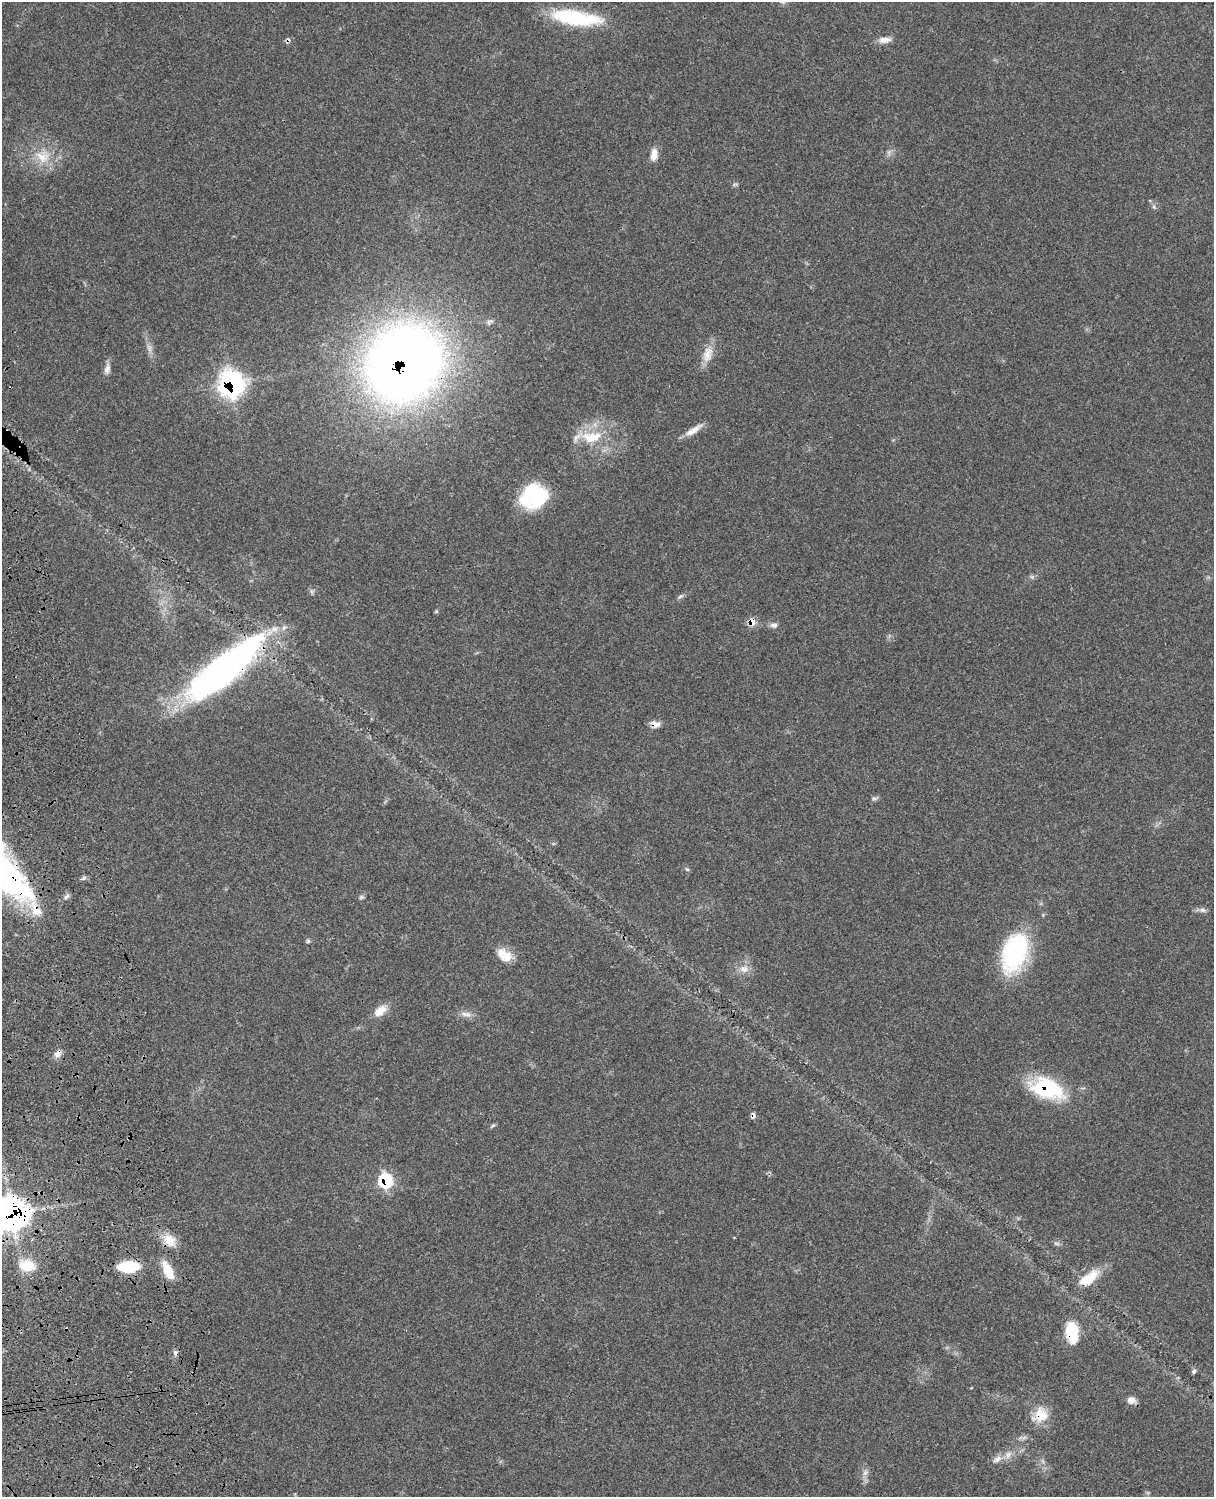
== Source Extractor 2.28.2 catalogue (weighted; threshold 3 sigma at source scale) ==
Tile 7 of 4 x 3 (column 3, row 2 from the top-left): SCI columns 2546-3757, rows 1770-3264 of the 5085 x 4922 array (HDU 1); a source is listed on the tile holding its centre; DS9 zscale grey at full resolution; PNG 1216 x 1499 px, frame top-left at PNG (2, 2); no overlay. Shown black and unused: <1% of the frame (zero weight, under 3 of 4 exposures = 6% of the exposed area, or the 3 px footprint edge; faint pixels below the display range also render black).
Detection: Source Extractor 2.28.2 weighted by HDU 2 'WHT'; one run over the whole footprint, this tile lists its part. Background 0.107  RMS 0.0066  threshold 0.0295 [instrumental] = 3 sigma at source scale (4.5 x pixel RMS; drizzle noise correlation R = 1.50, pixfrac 1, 0.05/0.05 arcsec/px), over >= 5 px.
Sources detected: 56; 2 cosmic-ray / hot-pixel residue — not listed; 2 inside a brighter listed object's ellipse — not listed separately; the other 52 listed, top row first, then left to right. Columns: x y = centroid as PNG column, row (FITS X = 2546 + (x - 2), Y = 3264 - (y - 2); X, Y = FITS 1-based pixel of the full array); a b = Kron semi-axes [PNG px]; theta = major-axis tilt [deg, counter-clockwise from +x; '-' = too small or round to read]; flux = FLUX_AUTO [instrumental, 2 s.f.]
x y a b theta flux
575 18 55 15 -8 49
884 40 16 8 4 4.8
654 155 17 9 85 5.5
42 157 23 17 -26 16
1154 207 6 4 -46 1.2
149 348 13 5 -81 3.4
707 354 24 13 76 9.2
404 363 66 59 49 770
107 368 15 7 79 3.8
231 384 13 12 - 200
693 430 25 7 34 6.3
592 437 31 16 5 22
540 498 42 20 30 33
1032 577 6 6 - 1.4
680 596 10 5 35 1.6
752 622 10 7 -69 5.9
774 625 10 7 -8 2.5
224 669 90 25 40 260
655 724 13 8 -16 4.2
874 798 8 5 -3 1.5
687 869 6 4 -30 0.99
5 873 91 32 -49 170
84 878 8 5 28 1.5
66 896 10 5 41 1.9
361 897 7 6 - 1.3
1203 910 10 6 -2 2.2
308 941 5 5 - 1.1
1014 952 41 24 70 81
504 955 20 13 -34 10
744 969 13 11 3 5.5
380 1011 18 10 39 8.1
466 1014 15 7 -11 4
58 1054 10 8 42 3.6
1047 1088 35 20 -19 57
753 1115 9 5 89 1.9
493 1125 7 4 44 1
385 1180 9 8 - 43
12 1213 12 12 - 680
169 1240 18 14 -52 9.9
1057 1243 9 4 -1 1.4
27 1265 21 15 -8 14
129 1267 18 8 2 38
168 1271 23 10 -65 12
1088 1278 32 13 37 17
1072 1333 24 13 -81 21
1194 1371 6 5 - 1.4
971 1388 4 3 - 0.45
1131 1400 10 8 -9 4.4
1040 1415 20 17 47 13
1008 1455 12 9 57 4.4
997 1459 14 7 32 3.9
865 1472 10 6 48 2.6
Overlapping masked pixels (flux is a lower limit): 16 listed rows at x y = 404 363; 231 384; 752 622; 224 669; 655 724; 5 873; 58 1054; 1047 1088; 753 1115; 385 1180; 12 1213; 169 1240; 129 1267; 1088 1278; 1072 1333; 1040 1415
Isophote crosses this tile's border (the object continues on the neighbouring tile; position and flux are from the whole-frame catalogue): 3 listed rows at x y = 575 18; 5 873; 12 1213